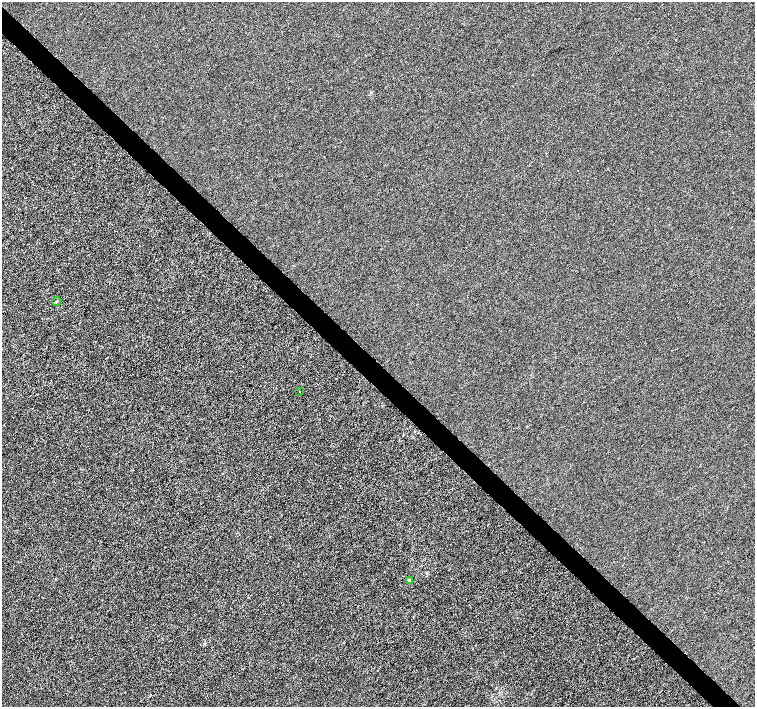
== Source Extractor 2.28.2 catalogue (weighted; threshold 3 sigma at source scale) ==
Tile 11 of 4 x 4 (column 3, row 3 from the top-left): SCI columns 3017-4521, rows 1631-3040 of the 6029 x 6016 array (HDU 1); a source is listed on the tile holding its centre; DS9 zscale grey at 2 x 2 block average (1 PNG px = mean of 2 x 2 image px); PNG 757 x 709 px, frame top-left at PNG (2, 2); each listed source drawn as its Kron ellipse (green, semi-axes under 4 px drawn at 4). Shown black and unused: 4% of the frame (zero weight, under 3 of 6 exposures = <1% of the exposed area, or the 3 px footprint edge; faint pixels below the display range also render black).
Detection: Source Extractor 2.28.2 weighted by HDU 2 'WHT'; one run over the whole footprint, this tile lists its part. Background -1.50e-04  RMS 0.0021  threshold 0.00852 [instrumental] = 3 sigma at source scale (4.09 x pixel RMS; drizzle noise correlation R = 1.36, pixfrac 0.8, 0.0396/0.0396 arcsec/px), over >= 5 px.
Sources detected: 3; all 3 listed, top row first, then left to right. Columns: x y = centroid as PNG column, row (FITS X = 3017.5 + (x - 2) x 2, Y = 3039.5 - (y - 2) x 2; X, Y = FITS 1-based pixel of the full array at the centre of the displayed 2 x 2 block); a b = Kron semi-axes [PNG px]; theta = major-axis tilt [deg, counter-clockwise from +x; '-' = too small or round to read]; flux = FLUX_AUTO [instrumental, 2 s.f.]
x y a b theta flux
57 301 5 3 - 0.48
299 391 2 2 - 0.23
409 580 3 3 - 0.5